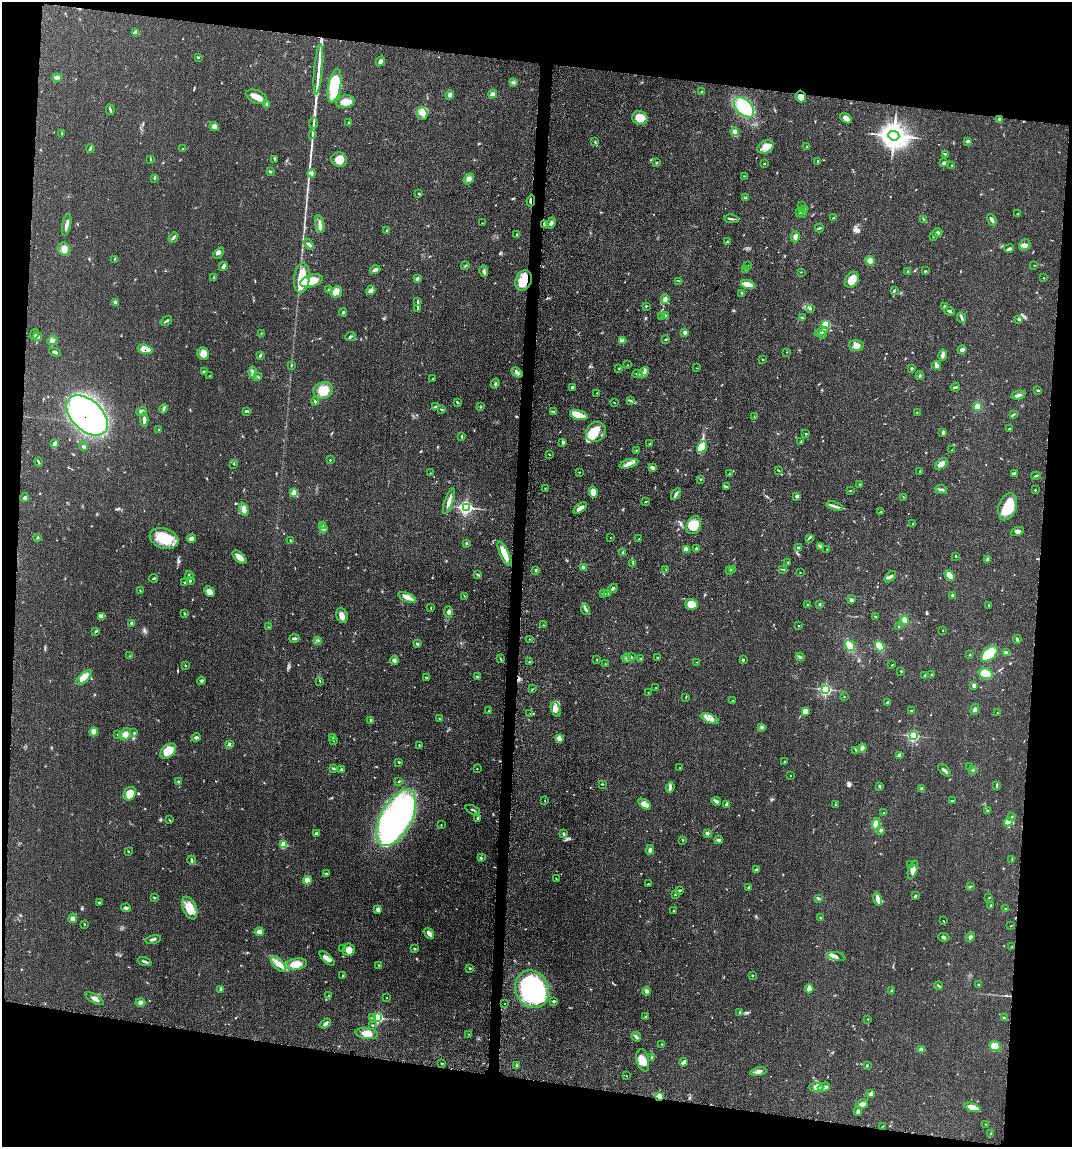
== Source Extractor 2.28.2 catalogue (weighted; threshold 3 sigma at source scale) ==
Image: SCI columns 234-4510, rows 15-4593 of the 4682 x 4609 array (HDU 1 of 3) = the unmasked area's bounding box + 8 px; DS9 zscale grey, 4 x 4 block average (1 PNG px = mean of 4 x 4 image px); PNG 1074 x 1149 px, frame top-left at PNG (2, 2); each listed source drawn as its Kron ellipse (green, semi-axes under 4 px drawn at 4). Shown black and unused: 17% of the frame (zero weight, under 3 of 5 exposures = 4% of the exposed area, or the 3 px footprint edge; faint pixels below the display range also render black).
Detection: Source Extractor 2.28.2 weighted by HDU 2 'WHT'. Background 0.0609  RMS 0.0061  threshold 0.0274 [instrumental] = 3 sigma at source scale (4.5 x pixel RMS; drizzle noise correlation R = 1.50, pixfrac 1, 0.05/0.05 arcsec/px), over >= 5 px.
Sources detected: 589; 4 inside a brighter object's white glare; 1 cosmic-ray / hot-pixel residue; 2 long thin detections or spike segments (spike, bleed or trail) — neither listed nor drawn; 6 coinciding with a brighter row at this scale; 26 inside a brighter listed object's ellipse — not listed separately; of the other 550, all 500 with FLUX_AUTO >= 1.24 (the completeness limit of this list) listed and drawn (50 fainter detections not listed), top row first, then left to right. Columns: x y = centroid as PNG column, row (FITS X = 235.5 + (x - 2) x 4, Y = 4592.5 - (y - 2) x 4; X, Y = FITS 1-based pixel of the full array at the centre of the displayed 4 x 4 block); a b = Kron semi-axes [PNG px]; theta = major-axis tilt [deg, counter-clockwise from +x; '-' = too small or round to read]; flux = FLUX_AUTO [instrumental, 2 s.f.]
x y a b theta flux
135 33 2 2 - 3.1
198 57 2 2 - 2.1
380 61 5 3 - 14
318 70 25 2 85 30
57 78 5 3 - 6.8
513 82 3 3 - 5.3
335 86 17 6 79 170
701 92 3 2 - 4.4
493 94 4 3 - 9
450 95 5 3 - 9.8
256 97 11 6 -21 32
801 97 6 5 - 23
345 102 9 6 13 34
267 105 4 3 - 7
744 107 12 7 -46 170
110 110 5 2 - 5.4
422 113 6 5 - 21
640 118 8 6 -30 57
846 118 6 4 -33 18
999 120 3 2 - 3.9
349 122 3 2 - 3.1
314 123 5 2 - 6.5
214 126 4 4 - 17
735 132 4 4 - 15
62 134 4 2 - 2.7
312 135 2 2 - 2.5
894 136 5 5 - 3100
967 141 4 2 - 5.9
595 142 3 2 - 2.8
766 147 9 6 31 28
807 147 2 2 - 2.6
183 148 2 2 - 1.8
90 149 5 2 - 4.6
945 154 3 2 - 3.1
150 159 2 2 - 1.4
274 159 2 2 - 2.6
339 160 8 7 - 42
817 162 3 2 - 2.1
657 163 3 2 - 2.4
764 163 2 2 - 2.2
944 163 3 3 - 6.5
951 165 2 2 - 2
270 172 4 2 - 4.6
312 173 4 3 - 6.8
744 176 2 2 - 1.8
155 178 2 2 - 1.8
469 179 6 4 53 13
419 194 3 2 - 2.8
745 198 3 2 - 2.8
531 201 5 2 - 8.4
802 205 2 2 - 1.7
805 210 2 2 - 2.3
799 212 3 2 - 3.3
803 213 3 2 - 2
1017 214 2 2 - 1.7
833 218 3 2 - 2.7
732 219 7 2 -7 6.6
924 220 2 2 - 2.4
992 220 6 2 -57 11
482 223 2 2 - 1.5
551 223 5 3 - 9.5
320 224 9 3 -77 15
545 224 3 3 - 7
67 225 11 3 78 20
819 228 4 2 - 5.9
386 231 3 2 - 2.3
937 233 5 3 - 7.7
517 234 3 2 - 3.6
795 237 5 3 - 13
933 237 2 2 - 1.8
173 238 5 2 - 5.9
727 242 3 2 - 2.9
309 244 6 2 -54 8.2
1025 245 6 5 - 15
64 249 7 5 -79 24
1009 249 5 2 - 10
219 253 6 3 49 10
115 259 2 2 - 1.5
870 261 5 4 - 14
747 265 2 2 - 2.6
465 266 4 2 - 2.9
1034 266 2 2 - 1.3
223 267 4 2 - 13
745 269 3 2 - 1.5
375 270 5 3 - 12
484 271 6 3 -79 9.5
908 271 2 2 - 4.2
925 271 2 2 - 2.9
801 272 2 2 - 1.3
214 278 2 2 - 2.3
302 278 15 7 83 110
1044 278 2 2 - 1.4
417 279 4 3 - 6.1
523 280 10 8 69 58
852 280 8 6 57 52
311 281 11 6 16 59
679 281 2 2 - 1.3
748 285 7 4 -18 39
328 290 2 2 - 2.3
371 290 5 4 - 12
894 291 3 2 - 5.3
336 292 6 5 - 48
742 293 4 2 - 4.5
665 299 4 3 - 11
116 302 3 3 - 6.6
417 302 3 2 - 4
646 306 3 2 - 2.4
944 306 2 2 - 2.6
417 308 3 2 - 3.6
810 309 3 3 - 4.6
950 311 5 2 - 7.6
343 312 4 2 - 5.7
666 315 2 2 - 1.4
662 316 2 2 - 2
802 317 3 2 - 2.5
961 318 6 2 -67 6.8
1019 319 3 2 - 4.6
166 321 6 2 37 4.8
826 325 3 2 - 110
685 332 2 2 - 16
821 332 7 3 24 21
261 333 2 2 - 2
34 334 5 2 - 7.6
822 335 2 2 - 2
37 337 4 3 - 7.9
350 337 5 2 - 6.2
666 339 3 2 - 3.9
622 340 4 2 - 5.6
52 341 5 3 - 8.1
856 346 7 5 -5 19
145 349 8 4 -16 46
962 350 4 4 - 16
55 352 6 2 -26 7.1
787 352 2 2 - 1.3
203 354 6 6 - 36
260 355 4 2 - 5.7
943 355 5 3 - 15
762 360 2 2 - 1.5
291 365 3 2 - 2.8
627 365 2 2 - 1.3
937 366 4 4 - 11
619 368 2 2 - 3.1
697 368 2 2 - 1.3
912 368 3 2 - 4.2
204 372 4 2 - 6.4
253 372 6 2 -85 9.4
517 372 6 2 -32 9.3
644 372 6 2 49 9
637 374 5 3 - 6.9
210 376 2 2 - 1.9
920 376 4 2 - 3.3
258 377 2 2 - 1.4
432 379 3 2 - 2.1
495 383 5 2 - 5.1
955 387 5 2 - 5.2
573 388 4 2 - 6.2
1038 390 3 2 - 4.1
323 391 9 8 - 62
597 393 2 2 - 1.7
1018 395 7 3 13 8.9
315 401 4 2 - 4.8
631 401 4 2 - 4.6
457 402 3 2 - 3.6
614 402 2 2 - 1.3
977 406 4 3 - 23
435 407 4 3 - 6.6
480 407 2 2 - 2.1
164 409 4 2 - 5.7
442 410 2 2 - 1.8
141 411 5 3 - 9.1
246 411 2 2 - 3
553 411 3 2 - 3.7
917 412 2 2 - 1.6
1013 414 3 2 - 2.3
87 415 24 15 -42 1200
579 415 9 4 -16 53
754 417 3 2 - 2.1
144 420 7 3 -86 13
158 429 2 2 - 1.8
1009 429 2 2 - 2.7
596 432 11 9 46 80
943 432 3 2 - 6.2
806 434 2 2 - 2.3
462 437 3 2 - 3.6
801 441 3 2 - 2.5
563 442 3 2 - 11
55 443 4 3 - 6.8
649 444 2 2 - 2.5
84 446 4 2 - 4.6
702 447 6 4 60 84
636 450 3 2 - 1.8
952 450 2 2 - 1.4
549 454 3 2 - 1.8
330 460 2 2 - 2.1
38 462 5 2 - 4.2
234 464 2 2 - 1.7
629 464 9 4 16 23
941 464 7 4 39 22
652 468 3 2 - 16
778 470 2 2 - 2.1
920 471 3 2 - 2.4
579 472 2 2 - 1.3
430 473 2 2 - 1.3
729 474 3 2 - 2.6
1014 474 4 2 - 11
1036 476 4 2 - 4.5
701 479 2 2 - 2
860 484 2 2 - 2.6
727 486 2 2 - 2.3
545 488 2 2 - 1.9
941 489 6 2 -7 7.7
850 490 3 2 - 2.1
1035 490 2 2 - 3.1
593 492 5 4 - 52
294 493 3 3 - 31
676 494 6 2 57 9.8
797 496 2 2 - 26
903 497 2 2 - 1.7
25 498 4 3 - 7.9
449 501 13 3 70 19
646 502 3 2 - 2.6
835 506 8 2 -17 13
1008 507 14 8 70 110
466 508 3 3 - 240
580 508 8 3 38 22
244 509 7 3 -69 14
880 512 2 2 - 2.1
913 523 2 2 - 1.8
323 525 2 2 - 1.6
694 525 9 6 65 94
323 529 3 2 - 3.3
1017 532 7 3 20 12
38 538 2 2 - 1.4
164 538 15 10 -19 100
610 538 2 2 - 1.4
809 538 4 2 - 3.7
191 539 4 3 - 15
639 539 3 2 - 1.7
290 540 3 2 - 2.7
466 543 2 2 - 4.1
820 546 2 2 - 3
798 548 2 2 - 9.6
686 549 2 2 - 52
696 549 4 2 - 4.7
827 549 2 2 - 1.8
623 552 4 2 - 3.1
504 554 13 4 -64 44
956 556 3 2 - 1.9
240 557 8 4 -42 25
988 560 4 3 - 6.6
788 562 2 2 - 1.7
632 563 2 2 - 1.6
583 567 2 2 - 18
666 569 2 2 - 1.8
782 569 3 2 - 2.9
536 570 4 2 - 3.5
730 570 3 2 - 5
733 570 2 2 - 2
800 572 2 2 - 2
478 574 4 2 - 4.4
950 575 6 4 -54 24
189 576 4 2 - 5.5
890 577 7 3 46 8.9
153 578 4 2 - 3.7
190 580 4 2 - 4.3
185 582 3 2 - 2.2
613 588 5 2 - 6
140 590 3 2 - 1.7
209 592 6 4 -46 24
608 593 2 2 - 1.8
604 594 3 2 - 5.4
953 595 3 2 - 7.7
465 596 2 2 - 1.4
407 597 9 3 -22 26
851 600 3 3 - 5.7
691 604 6 5 - 63
820 604 3 2 - 3.4
808 605 2 2 - 8
989 606 3 2 - 2.8
431 608 2 2 - 1.6
585 609 5 2 - 7.3
448 612 5 3 - 9.2
184 613 3 2 - 3.1
342 615 8 5 -73 22
102 616 4 2 - 6.9
875 617 3 2 - 3.4
905 620 5 4 - 15
132 623 3 2 - 5.8
544 625 2 2 - 1.3
799 626 2 2 - 2.7
899 626 2 2 - 2.3
268 627 2 2 - 2.2
943 630 2 2 - 1.6
96 631 3 2 - 3.2
295 638 5 2 - 7.8
530 639 2 2 - 1.3
1017 639 4 3 - 5.8
318 641 2 2 - 1.9
417 644 3 2 - 6
850 646 6 4 -57 30
880 646 5 4 - 42
1006 652 3 3 - 5.1
989 654 10 5 40 140
970 655 2 2 - 2.5
129 656 2 2 - 1.7
631 657 2 2 - 2.8
800 657 4 2 - 5.3
626 658 4 2 - 4.9
641 658 3 2 - 2.2
657 658 2 2 - 3.5
500 659 4 2 - 3.7
597 659 2 2 - 1.7
394 660 4 3 - 8.3
743 660 2 2 - 12
530 662 2 2 - 4
697 662 2 2 - 1.3
605 664 2 2 - 1.6
185 665 2 2 - 1.8
892 665 2 2 - 2.4
901 671 2 2 - 3.1
986 674 7 5 -14 52
931 675 2 2 - 3.5
924 676 3 2 - 3.3
84 677 9 4 43 45
478 677 4 2 - 3.6
426 678 3 2 - 3.6
201 681 4 2 - 4.8
320 681 3 2 - 1.9
974 686 4 3 - 12
656 688 2 2 - 3.6
532 689 2 2 - 1.2
825 689 2 2 - 730
648 693 2 2 - 2
686 697 2 2 - 1.4
844 697 2 2 - 1.6
733 700 2 2 - 2.2
887 703 3 3 - 5.6
556 709 8 4 -71 18
975 709 6 3 66 7.2
489 711 2 2 - 2.9
805 711 3 3 - 34
911 711 2 2 - 4.6
997 712 2 2 - 1.5
530 714 2 2 - 1.3
439 719 2 2 - 3.1
710 719 10 3 -22 19
371 720 4 3 - 4.8
762 727 3 2 - 3.5
94 732 4 4 - 21
134 733 3 2 - 3.3
125 734 6 5 - 20
118 735 3 2 - 2.6
913 736 2 2 - 550
196 737 4 2 - 11
333 738 2 2 - 2.5
559 738 2 2 - 60
334 741 2 2 - 1.9
229 744 3 2 - 7.2
419 745 2 2 - 2.5
862 748 4 3 - 15
856 750 2 2 - 1.3
168 751 9 6 41 74
900 755 4 3 - 18
399 762 3 2 - 2.8
785 762 2 2 - 7.7
680 767 2 2 - 5
970 767 2 2 - 1.5
333 768 3 2 - 4.6
477 769 2 2 - 1.6
341 770 4 2 - 6.7
944 770 8 2 -43 15
973 770 2 2 - 3.2
790 776 2 2 - 1.4
399 781 3 2 - 2.6
178 782 3 2 - 3.6
602 784 4 2 - 2.8
997 785 3 2 - 3
879 786 3 2 - 5.8
670 787 5 3 - 12
921 788 2 2 - 3.3
130 794 7 5 56 53
952 800 4 2 - 4
545 801 2 2 - 1.6
716 801 5 3 - 8.6
645 804 7 4 -37 21
726 804 4 3 - 4.4
835 805 2 2 - 2.4
473 810 7 2 -24 5.7
988 810 2 2 - 2.5
884 813 2 2 - 3.5
1012 817 2 2 - 2.8
396 818 31 15 62 1100
477 818 3 2 - 4
170 820 3 2 - 2
1008 822 4 4 - 42
876 824 6 3 79 27
441 825 2 2 - 2.1
881 830 3 2 - 6.6
316 833 4 3 - 7.1
707 833 2 2 - 12
564 834 3 2 - 5.1
683 840 2 2 - 1.6
719 840 4 3 - 6.6
283 844 3 3 - 39
650 850 5 4 - 8.5
128 851 2 2 - 1.5
481 858 3 2 - 4.6
1012 859 2 2 - 1.5
192 860 4 2 - 5.1
911 865 3 2 - 5
757 869 4 2 - 7
913 870 9 4 71 20
327 874 3 2 - 3.1
556 879 2 2 - 2.3
307 880 4 3 - 22
648 884 3 2 - 2.5
971 886 4 2 - 3.6
749 887 3 2 - 4.1
679 890 3 2 - 4.1
675 894 2 2 - 4.8
915 896 3 3 - 4.1
154 898 3 2 - 2.7
818 898 3 2 - 7.7
989 898 2 2 - 2.1
878 899 7 2 -77 30
99 903 3 2 - 3.2
991 905 2 2 - 4.2
126 908 5 2 - 6.9
190 908 12 6 -67 58
378 909 4 4 - 12
1006 909 2 2 - 2.1
673 910 2 2 - 4.3
73 918 5 3 - 14
820 918 3 2 - 2.9
944 921 2 2 - 1.5
84 924 2 2 - 1.6
1011 926 3 2 - 1.3
259 932 5 4 - 14
429 933 6 3 -55 20
944 937 6 2 -8 6.1
970 937 5 3 - 7.5
153 939 8 3 14 8.1
1012 947 2 2 - 2.5
343 949 3 2 - 2.9
415 949 2 2 - 2.9
349 950 6 6 - 27
836 956 9 4 -12 15
327 958 9 3 -42 26
145 962 7 2 -20 7.8
278 964 9 5 -48 26
296 964 11 6 10 45
379 965 2 2 - 1.4
470 968 3 2 - 3.2
343 975 4 2 - 2.9
753 975 3 2 - 1.7
978 985 2 2 - 2.5
939 986 4 2 - 4.8
220 989 3 2 - 3.5
532 989 19 16 -65 580
809 989 4 3 - 20
647 991 4 4 - 8.8
892 991 3 2 - 3.8
329 996 3 2 - 1.8
387 998 2 2 - 1.4
94 999 10 3 -30 16
554 1001 2 2 - 5.2
140 1002 5 4 - 11
505 1004 2 2 - 1.4
740 1012 3 2 - 4.2
645 1017 3 2 - 2.4
372 1018 3 2 - 4.5
378 1018 3 3 - 130
1004 1018 2 2 - 2.2
868 1019 2 2 - 1.9
325 1024 6 3 35 8.1
372 1025 4 2 - 3
367 1033 11 5 -8 36
468 1034 2 2 - 1.5
636 1037 5 3 - 7.1
662 1044 3 2 - 2.2
995 1046 6 5 - 44
921 1050 4 4 - 15
652 1058 4 2 - 6.6
643 1060 11 6 -77 41
684 1062 4 2 - 16
442 1063 2 2 - 2
516 1066 2 2 - 2
867 1066 2 2 - 2.7
758 1072 8 3 10 12
626 1076 2 2 - 1.5
816 1087 7 4 -3 17
824 1087 6 3 18 12
870 1094 3 3 - 6.2
659 1096 3 3 - 20
862 1104 6 4 9 14
972 1107 8 4 -19 38
858 1111 4 3 - 8.1
986 1124 2 2 - 1.3
883 1126 2 2 - 1.5
991 1133 2 2 - 2
Overlapping masked pixels (flux is a lower limit): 6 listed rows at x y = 801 97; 531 201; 523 280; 145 349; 87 415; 659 1096
Diffuse or blended objects may show on this block-average render without a row.